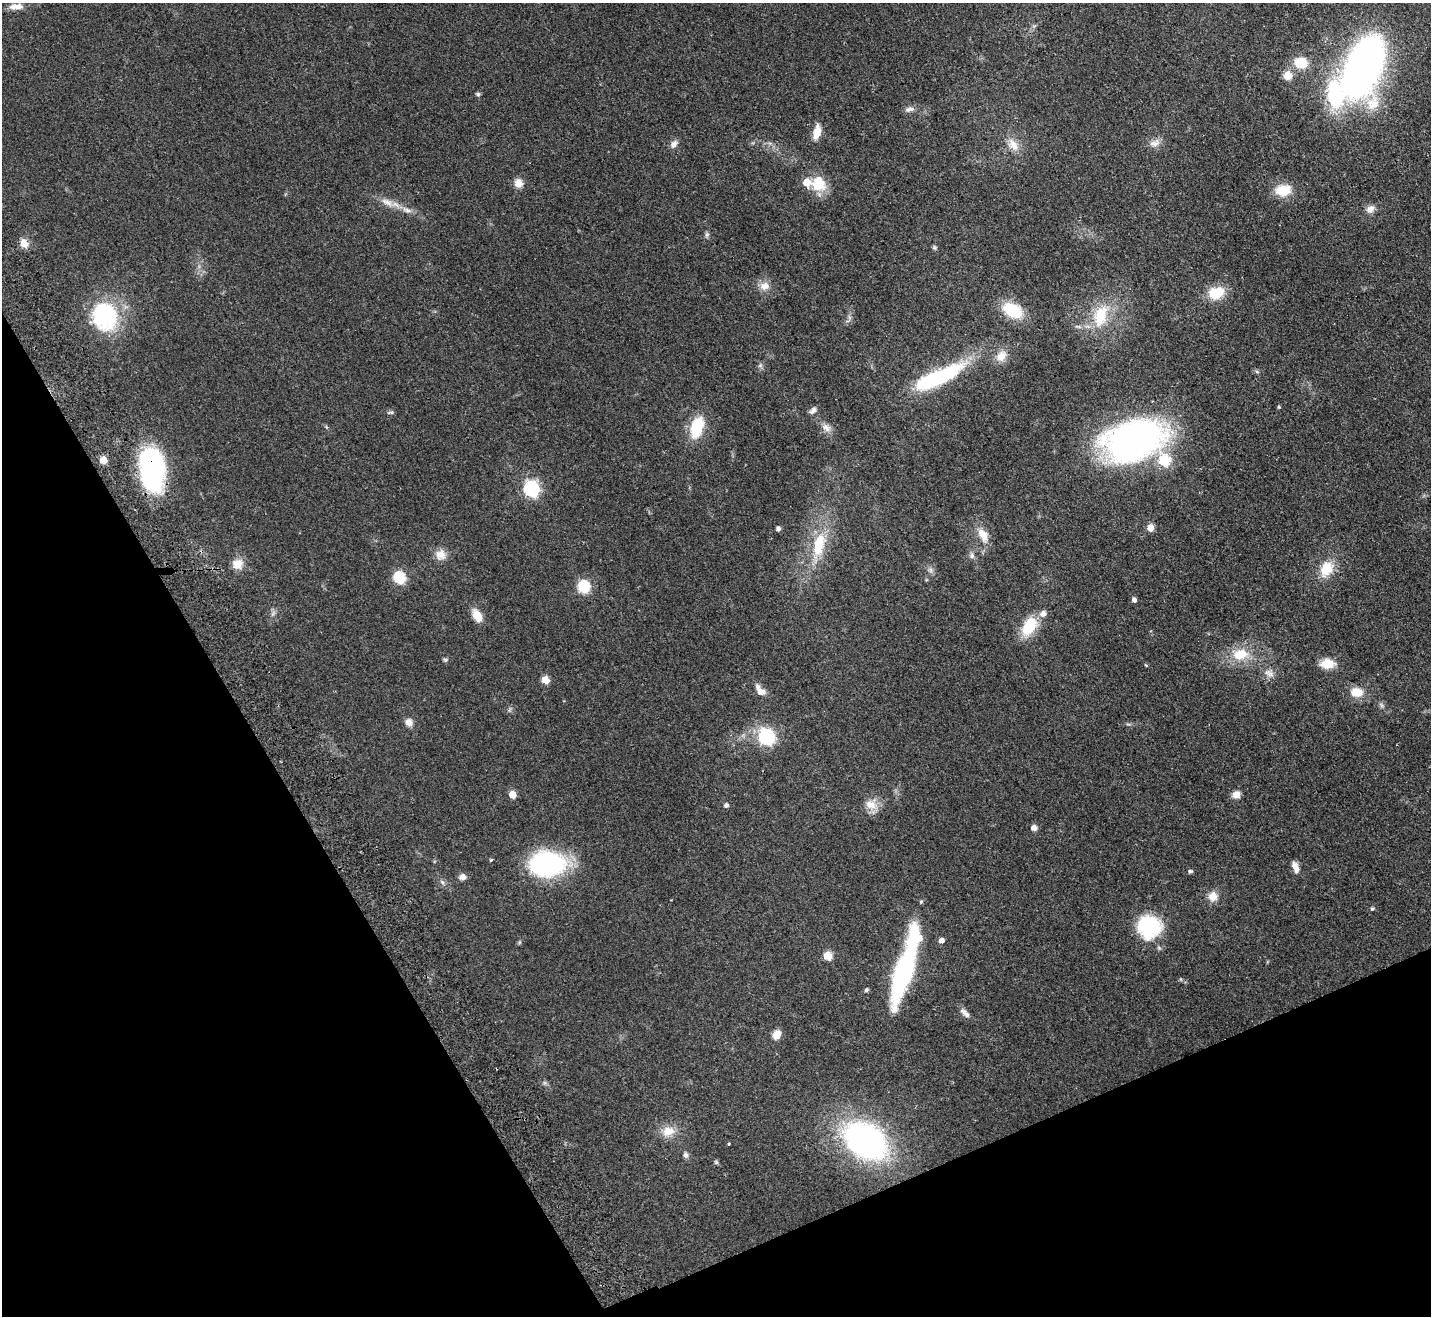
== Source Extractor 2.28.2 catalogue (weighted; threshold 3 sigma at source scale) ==
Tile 14 of 4 x 4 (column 2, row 4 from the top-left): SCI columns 1480-2908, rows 321-1634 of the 5819 x 5764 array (HDU 1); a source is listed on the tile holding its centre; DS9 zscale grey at full resolution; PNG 1433 x 1318 px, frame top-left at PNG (2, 3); no overlay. Shown black and unused: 24% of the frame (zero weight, under 2 of 3 exposures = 3% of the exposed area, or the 3 px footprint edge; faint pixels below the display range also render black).
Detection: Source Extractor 2.28.2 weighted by HDU 2 'WHT'; one run over the whole footprint, this tile lists its part. Background 0.0667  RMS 0.0072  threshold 0.0326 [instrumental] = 3 sigma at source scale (4.5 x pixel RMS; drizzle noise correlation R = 1.50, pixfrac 1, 0.05/0.05 arcsec/px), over >= 5 px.
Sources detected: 97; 7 inside a brighter listed object's ellipse — not listed separately; the other 90 listed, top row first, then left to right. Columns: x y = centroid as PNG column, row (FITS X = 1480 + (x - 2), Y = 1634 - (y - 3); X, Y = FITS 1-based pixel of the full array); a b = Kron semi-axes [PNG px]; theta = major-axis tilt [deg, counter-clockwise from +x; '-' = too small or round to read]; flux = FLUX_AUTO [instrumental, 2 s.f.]
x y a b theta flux
18 7 15 10 -2 5
1301 63 15 11 -14 18
1363 68 48 26 70 420
1288 75 7 6 - 16
478 94 6 5 - 1.2
910 109 13 6 7 3.4
817 132 18 8 77 7.9
1155 143 16 10 23 5.4
674 144 11 7 47 3.7
1013 145 19 12 -54 9.4
518 183 12 11 - 5.6
818 184 16 14 -71 22
1283 190 17 12 9 17
387 202 23 9 -27 8.2
1370 209 12 9 40 4.3
707 235 7 6 - 1.6
24 243 6 5 - 17
934 248 6 6 - 1.3
765 286 14 12 13 6.6
1216 293 19 14 16 19
1012 310 22 14 -27 28
104 315 28 24 -73 77
1100 316 34 20 72 30
849 317 9 5 90 2
1001 356 17 12 51 8.3
760 365 7 6 - 1.6
1257 371 6 4 -30 1.2
938 377 53 14 24 85
1279 407 4 4 - 0.83
813 410 10 6 44 2.8
390 412 10 4 12 1.3
697 427 24 13 73 27
826 428 14 8 -50 5
1134 440 57 33 18 300
104 460 5 5 - 14
152 469 32 18 -84 170
531 489 8 8 - 100
1150 527 6 6 - 7.8
778 529 5 4 - 2
983 535 21 11 -62 10
819 545 39 16 76 32
441 555 15 13 -7 7.5
972 555 10 7 -85 2.6
237 564 14 13 - 8.1
1326 569 22 16 61 17
930 570 10 7 -62 2.4
399 578 7 6 - 46
584 587 7 6 - 45
1134 600 6 5 - 2.1
273 613 10 5 63 2.2
477 615 16 10 -60 9.3
1029 627 25 15 59 23
1240 654 22 15 3 20
445 660 8 5 -10 1.2
1327 664 17 11 1 12
1269 673 15 11 -38 5.5
545 680 7 6 - 10
761 692 13 10 -23 5
1357 692 15 12 -5 12
1382 705 9 6 -42 1.9
509 710 6 6 - 1.4
409 722 11 10 - 4.2
766 737 8 7 - 110
513 794 6 6 - 8.7
1236 794 10 9 - 4.7
726 805 6 6 - 1.7
871 805 19 15 -26 9.1
1034 828 6 6 - 4.2
491 860 5 4 - 0.72
547 864 33 21 2 120
1295 867 14 7 -72 4.8
1190 871 6 5 - 1.3
462 877 9 7 8 3.3
442 882 7 4 -45 1.6
1213 896 12 11 - 7.4
1372 909 6 5 - 1.1
1149 927 27 25 1 46
941 940 6 6 - 3.2
519 942 6 4 89 0.84
828 956 6 5 - 16
905 967 83 15 73 130
866 990 6 5 - 1.2
965 1013 15 7 -44 3.7
776 1034 10 8 58 6.4
545 1083 7 6 - 1.5
668 1131 15 12 8 11
865 1141 31 21 -35 280
729 1144 3 3 - 0.67
686 1155 8 7 - 2.3
716 1162 6 5 - 1.2
Overlapping masked pixels (flux is a lower limit): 1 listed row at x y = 152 469
Isophote crosses this tile's border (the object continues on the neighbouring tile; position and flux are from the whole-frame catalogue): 1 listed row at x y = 1363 68